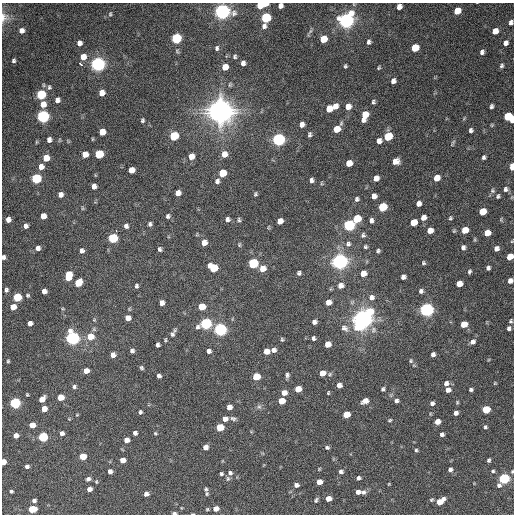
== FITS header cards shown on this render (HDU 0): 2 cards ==
NAXIS1  =                  512 / Axis length
NAXIS2  =                  512 / Axis length

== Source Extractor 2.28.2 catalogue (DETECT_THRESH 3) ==
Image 512 x 512 px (HDU 0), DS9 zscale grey, 1 PNG px = 1 image px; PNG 516 x 516 px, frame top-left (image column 1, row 512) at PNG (2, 3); no overlay
Background 1060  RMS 33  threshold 100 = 3 sigma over >= 5 px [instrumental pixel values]
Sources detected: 274; all 274 listed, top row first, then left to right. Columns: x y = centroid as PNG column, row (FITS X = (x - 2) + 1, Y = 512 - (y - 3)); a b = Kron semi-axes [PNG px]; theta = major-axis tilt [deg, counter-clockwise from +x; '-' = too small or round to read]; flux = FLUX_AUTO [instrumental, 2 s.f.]
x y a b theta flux
265 4 6 3 6 1.7e+04
260 5 5 5 - 4.7e+04
280 6 5 4 - 9.2e+03
399 7 5 4 - 1.2e+04
222 11 7 6 - 1.2e+06
457 11 6 5 - 3.9e+04
110 14 7 5 77 3.4e+03
4 17 15 12 77 1.9e+04
266 18 6 6 - 2.1e+05
346 20 7 6 - 1.2e+06
511 22 6 5 - 7.0e+03
264 26 7 6 - 7.7e+03
22 30 6 6 - 9.8e+03
310 31 6 4 70 3.9e+03
495 31 6 5 - 2.4e+04
176 38 6 6 - 2.1e+05
323 39 6 5 - 4.4e+04
369 42 5 4 - 5.3e+03
79 43 6 5 - 9.9e+03
506 43 6 5 - 9.2e+03
217 48 7 5 87 5.1e+03
415 48 6 5 - 6.0e+04
482 52 5 4 - 6.2e+03
235 56 6 5 - 4.1e+03
83 57 6 6 - 2.0e+04
14 60 4 4 - 4.2e+03
243 63 5 4 - 9.1e+03
80 64 5 3 - 6.1e+03
98 64 6 6 - 1.0e+06
345 66 4 3 - 3.2e+03
502 66 6 5 - 4.9e+03
225 67 6 5 - 2.6e+04
379 68 4 3 - 2.6e+03
393 81 5 4 - 8.4e+03
49 87 7 6 - 5.1e+03
102 93 5 5 - 2.0e+04
41 94 6 5 - 1.9e+05
57 100 6 5 - 9.5e+03
373 102 4 3 - 3.9e+03
43 104 6 6 - 2.1e+04
335 106 7 5 55 1.5e+04
348 106 7 6 - 1.6e+04
491 106 4 4 - 4.9e+03
329 109 6 5 - 3.2e+04
220 111 9 9 - 2.8e+06
365 115 9 5 73 3.9e+04
43 116 6 6 - 6.5e+05
508 116 6 5 - 8.9e+04
142 120 5 4 - 3.7e+03
512 120 5 3 - 3.1e+04
302 124 6 5 - 1.2e+04
492 125 4 4 - 2.3e+03
337 129 7 5 50 3.5e+04
471 130 5 4 - 5.3e+03
102 132 6 5 - 3.1e+04
310 134 6 4 87 4.5e+03
174 136 6 5 - 1.1e+05
388 136 6 5 - 9.1e+04
278 139 6 6 - 6.3e+05
49 140 5 4 - 9.2e+03
379 141 6 5 - 1.1e+04
36 142 5 3 - 2.2e+03
453 143 11 3 60 3.6e+03
85 154 5 5 - 2.2e+04
99 154 6 5 - 1.1e+05
224 154 7 6 - 1.9e+04
191 156 6 5 - 2.0e+04
484 157 4 4 - 4.8e+03
46 158 5 5 - 3.1e+04
396 161 7 6 - 1.6e+04
349 163 6 5 - 2.5e+04
41 167 6 5 - 1.5e+04
512 167 5 3 - 4.2e+04
131 170 5 5 - 1.9e+04
222 173 6 5 - 5.0e+04
36 178 6 5 - 2.0e+05
376 178 6 5 - 1.6e+04
437 178 6 5 - 2.6e+04
312 180 5 4 - 6.3e+03
217 181 7 6 - 7.0e+03
321 183 5 3 - 2.1e+03
94 186 5 4 - 1.1e+04
506 189 6 6 - 6.0e+03
492 191 7 6 - 4.6e+03
178 193 5 5 - 1.3e+04
60 194 5 5 - 1.0e+04
255 194 4 3 - 3.1e+03
374 196 5 5 - 1.2e+04
498 196 6 5 - 3.6e+03
357 199 6 6 - 5.3e+03
418 203 5 5 - 1.1e+04
382 207 6 5 - 1.2e+05
82 208 6 4 -89 2.6e+03
482 211 6 5 - 4.9e+04
43 216 5 5 - 1.9e+04
168 216 6 6 - 5.1e+03
423 217 6 5 - 1.5e+04
450 218 5 4 - 3.1e+03
227 219 5 5 - 6.6e+03
357 219 6 5 - 7.5e+04
8 220 5 4 - 1.3e+04
239 220 6 5 - 3.5e+03
371 220 6 5 - 7.0e+03
280 221 5 5 - 1.7e+04
414 222 6 5 - 3.6e+04
150 224 5 4 - 5.2e+03
349 225 6 6 - 3.7e+05
26 226 5 4 - 7.5e+03
126 226 6 5 - 6.8e+03
269 227 5 3 - 2.0e+03
116 230 3 2 - 1.0e+04
430 230 5 5 - 2.0e+04
465 230 6 5 - 3.3e+04
454 231 6 4 69 2.8e+03
487 233 5 5 - 2.7e+04
363 235 6 6 - 4.9e+03
113 238 6 6 - 1.8e+05
512 241 5 3 - 1.8e+03
204 243 6 5 - 1.8e+04
348 244 8 7 - 7.7e+03
239 245 6 4 -90 2.8e+03
365 247 4 4 - 3.5e+03
463 247 6 5 - 6.6e+03
38 248 5 5 - 9.8e+03
160 249 5 4 - 4.8e+03
496 249 5 5 - 9.5e+03
82 251 6 5 - 7.1e+03
378 251 4 4 - 4.0e+03
4 257 4 4 - 5.4e+03
510 257 5 5 - 2.9e+04
340 261 7 6 - 1.4e+06
253 263 6 6 - 2.1e+05
423 263 5 4 - 3.5e+03
213 268 7 6 - 7.8e+04
488 268 4 4 - 5.1e+03
263 269 6 6 - 2.5e+04
469 271 5 4 - 4.1e+03
299 273 4 4 - 4.6e+03
363 273 5 5 - 2.1e+04
68 275 8 5 78 6.4e+04
403 277 5 5 - 8.0e+03
510 281 5 5 - 1.0e+04
78 283 6 5 - 5.3e+04
459 284 5 5 - 2.4e+04
340 285 6 6 - 1.2e+04
137 286 6 4 75 4.3e+03
6 290 5 5 - 4.8e+03
44 291 5 4 - 1.3e+04
421 291 6 5 - 6.2e+03
28 295 5 5 - 3.7e+03
17 297 5 5 - 1.2e+05
372 297 7 7 - 9.6e+03
328 302 5 5 - 1.6e+04
162 303 5 4 - 1.1e+04
13 307 5 5 - 2.6e+04
202 307 5 5 - 3.7e+04
63 309 5 3 - 2.3e+03
426 310 6 6 - 8.8e+05
369 312 7 6 - 6.8e+04
128 318 5 5 - 1.3e+04
362 319 9 7 57 1.9e+06
511 321 5 4 - 3.3e+03
314 322 5 4 - 8.0e+03
30 323 5 5 - 1.1e+04
206 324 6 6 - 3.7e+05
464 324 5 5 - 3.3e+04
345 328 11 8 -38 1.1e+04
509 328 5 4 - 5.2e+03
220 330 6 6 - 6.8e+05
373 330 9 8 - 8.8e+03
172 334 8 6 66 6.3e+03
90 337 7 7 - 3.4e+04
72 338 6 6 - 8.4e+05
313 338 5 4 - 4.5e+03
282 339 5 4 - 2.9e+03
165 340 5 3 - 2.6e+03
473 342 6 5 - 8.7e+03
328 344 5 5 - 2.3e+04
158 345 4 4 - 5.2e+03
274 350 5 5 - 8.9e+03
132 351 5 4 - 5.8e+03
209 351 4 4 - 6.7e+03
266 351 5 5 - 1.8e+04
433 354 5 4 - 7.2e+03
113 355 5 5 - 1.1e+04
8 361 5 4 - 2.9e+03
411 361 6 5 - 4.0e+03
141 368 5 4 - 3.7e+03
86 371 5 5 - 1.7e+04
322 373 5 5 - 2.5e+04
287 375 6 5 - 5.3e+03
159 376 4 4 - 6.1e+03
256 377 5 5 - 5.8e+04
446 383 6 6 - 8.5e+03
495 383 5 4 - 2.1e+03
339 385 5 5 - 1.1e+04
74 387 5 5 - 4.6e+03
298 389 5 5 - 3.2e+04
383 389 5 4 - 4.0e+03
448 390 6 6 - 1.1e+04
471 390 4 4 - 4.2e+03
284 393 6 5 - 1.5e+04
328 393 5 3 - 2.1e+03
27 395 3 3 - 2.2e+03
61 397 5 5 - 3.5e+04
42 399 6 5 - 2.0e+04
282 401 5 5 - 3.3e+04
365 401 7 5 27 1.6e+04
396 401 5 4 - 5.2e+03
457 402 5 4 - 2.6e+03
15 403 5 5 - 3.2e+05
432 403 4 4 - 6.0e+03
229 407 5 5 - 1.3e+04
259 407 7 6 - 5.4e+03
44 409 5 5 - 1.8e+04
486 409 5 5 - 7.4e+04
140 412 4 4 - 3.9e+03
456 413 4 4 - 7.9e+03
346 414 5 5 - 3.7e+04
77 415 5 3 - 1.8e+03
233 418 7 5 -23 5.3e+03
69 419 3 3 - 1.5e+03
225 419 6 6 - 1.1e+04
390 420 5 4 - 2.6e+03
437 422 5 5 - 1.8e+04
32 425 5 5 - 2.5e+04
220 427 5 5 - 6.1e+04
485 427 5 5 - 3.7e+03
62 433 5 5 - 7.2e+03
135 433 4 4 - 6.5e+03
155 433 5 4 - 2.6e+03
442 434 4 4 - 5.7e+03
16 435 5 4 - 1.4e+04
43 437 5 5 - 2.2e+05
126 440 5 5 - 1.4e+04
205 447 5 5 - 1.2e+04
327 447 6 5 - 4.2e+03
416 450 4 4 - 3.0e+03
83 456 5 5 - 4.5e+04
123 460 5 5 - 1.9e+04
489 460 4 4 - 4.0e+03
3 462 5 4 - 2.2e+04
27 466 4 4 - 6.0e+03
319 469 6 3 46 2.2e+03
450 469 5 4 - 7.3e+03
110 471 4 4 - 8.7e+03
341 471 6 5 - 5.6e+03
493 471 5 4 - 3.4e+03
230 473 6 6 - 5.7e+03
221 474 5 4 - 3.6e+03
358 478 5 4 - 5.3e+03
88 479 6 5 - 6.3e+03
228 479 7 5 89 4.3e+03
504 479 6 5 - 3.5e+05
96 482 5 4 - 2.2e+03
319 482 5 5 - 2.0e+04
389 484 3 3 - 1.8e+03
296 485 5 5 - 8.3e+03
89 489 5 4 - 1.2e+04
206 489 6 5 - 4.6e+03
11 491 4 4 - 3.7e+03
358 492 5 4 - 1.0e+04
363 492 7 6 - 6.7e+03
146 494 4 4 - 8.3e+03
328 499 5 4 - 2.0e+04
316 500 6 4 58 4.4e+03
431 500 5 5 - 3.3e+03
34 501 5 4 - 6.1e+03
440 501 8 5 35 3.7e+04
32 509 6 5 - 8.2e+04
207 509 5 4 - 2.7e+03
216 509 5 5 - 1.7e+04
174 513 5 3 - 4.3e+03
193 514 4 2 - 2.0e+03
At the frame edge (FLAGS 8, measured only in part): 13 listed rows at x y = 260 5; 280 6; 4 17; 511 22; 512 120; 512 167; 4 257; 510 257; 510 281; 3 462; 504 479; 174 513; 193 514